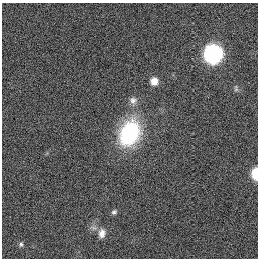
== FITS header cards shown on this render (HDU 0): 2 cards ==
NAXIS1  =                  256
NAXIS2  =                  256

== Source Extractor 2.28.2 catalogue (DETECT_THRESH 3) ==
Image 256 x 256 px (HDU 0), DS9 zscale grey, 1 PNG px = 1 image px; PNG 260 x 260 px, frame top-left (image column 1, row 256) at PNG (2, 3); no overlay
Background 1130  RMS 5.2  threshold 15.6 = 3 sigma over >= 5 px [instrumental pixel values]
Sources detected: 9; all 9 listed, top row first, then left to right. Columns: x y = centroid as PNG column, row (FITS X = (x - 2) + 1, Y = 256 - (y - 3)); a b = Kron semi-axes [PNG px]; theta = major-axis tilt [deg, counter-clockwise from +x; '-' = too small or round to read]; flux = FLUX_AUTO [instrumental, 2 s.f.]
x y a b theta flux
213 54 10 10 - 100000
154 81 8 7 - 3400
236 89 10 5 -84 810
133 100 11 10 - 1800
130 133 26 19 65 36000
255 173 9 5 89 9900
114 212 7 5 36 820
102 233 12 8 83 2400
21 244 7 5 -90 750
At the frame edge (FLAGS 8, measured only in part): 1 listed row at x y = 255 173